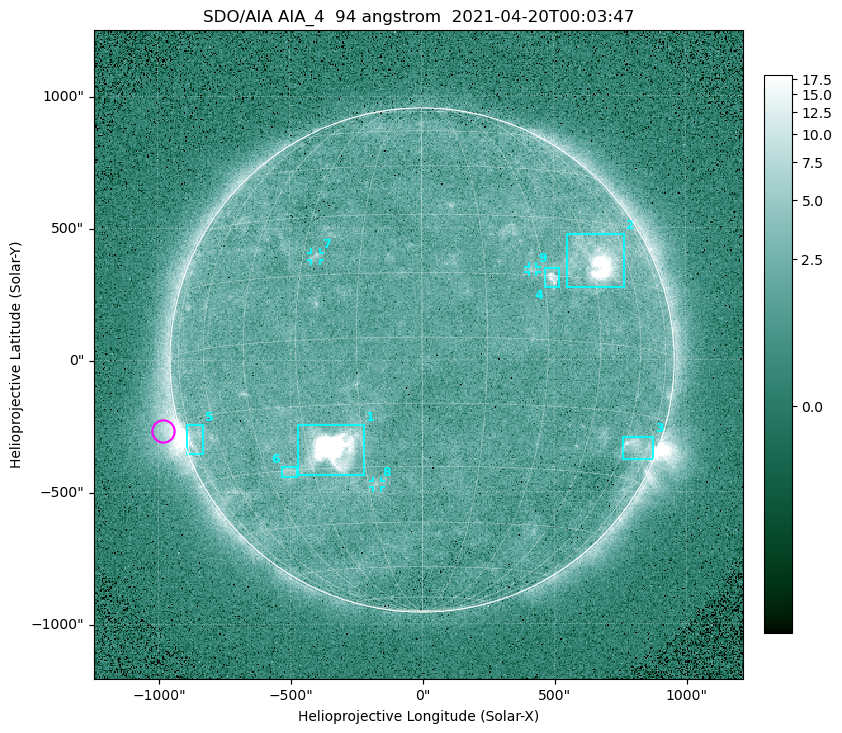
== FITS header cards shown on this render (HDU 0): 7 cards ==
TELESCOP= 'SDO/AIA '
INSTRUME= 'AIA_4   '
WAVELNTH=                   94
WAVEUNIT= 'angstrom'
DATE-OBS= '2021-04-20T00:03:47.12'
CTYPE1  = 'HPLN-TAN'
CTYPE2  = 'HPLT-TAN'

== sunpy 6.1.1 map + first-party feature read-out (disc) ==
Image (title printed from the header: SDO/AIA AIA_4  94 angstrom  2021-04-20T00:03:47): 512 x 512 px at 4.8 arcsec/px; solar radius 955 arcsec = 199 px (full disc in frame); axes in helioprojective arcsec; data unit not stated in the header (colour bar unlabelled)
Orientation: roll -0.138 deg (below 1 deg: not rotated)
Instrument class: DISC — disc imager (sunpy class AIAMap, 94 A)
Bright regions (active regions / flare kernels): reference = the median radial profile (limb darkening/brightening removed); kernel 5 px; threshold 5 sigma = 2.52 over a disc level ~1.78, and >= 1.15x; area >= 9 px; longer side >= 5 px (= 24 arcsec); searched inside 0.97 R_sun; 9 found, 9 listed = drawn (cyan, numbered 1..; 3 of them under ~33 arcsec drawn as corner ticks so the feature stays visible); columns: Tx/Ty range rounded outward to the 10 arcsec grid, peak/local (2 s.f.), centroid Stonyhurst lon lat
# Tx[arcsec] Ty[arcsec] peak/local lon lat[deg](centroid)
1 -470..-220 -440..-240 1060 -23 -25
2 550..770 270..480 48 +48 +20
3 760..880 -380..-290 4.5 +67 -22
4 460..520 270..350 6.6 +32 +15
5 -900..-830 -360..-240 6.5 -73 -19
6 -540..-470 -440..-400 3 -37 -30
7 -420..-380 380..410 3 -27 +20
8 -190..-160 -480..-450 3 -13 -34
9 400..440 330..360 2.9 +27 +16
Off-limb structures (1.02-1.3 R_sun): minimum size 50 px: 5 found; the strongest spans PA ~85..115 deg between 1.02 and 1.21 R_sun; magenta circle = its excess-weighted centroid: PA ~105 deg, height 1.06 R_sun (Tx ~-980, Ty ~-270 arcsec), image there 4.8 x the reference